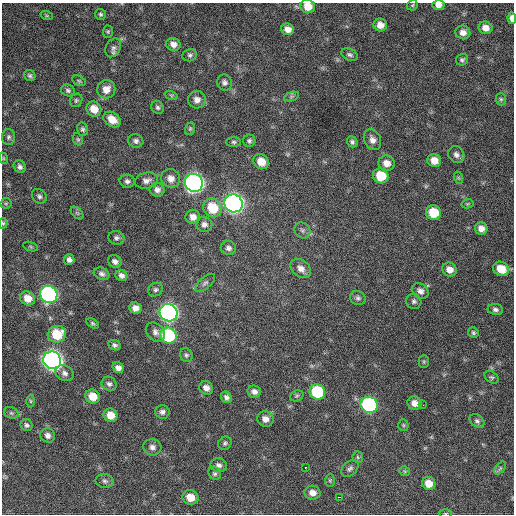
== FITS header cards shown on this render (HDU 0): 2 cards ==
NAXIS1  =                  512 / Axis length
NAXIS2  =                  512 / Axis length

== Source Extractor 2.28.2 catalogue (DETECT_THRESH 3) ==
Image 512 x 512 px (HDU 0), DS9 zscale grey, 1 PNG px = 1 image px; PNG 516 x 516 px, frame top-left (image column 1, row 512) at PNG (2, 3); each listed source drawn as its Kron ellipse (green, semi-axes under 4 px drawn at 4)
Background 648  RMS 19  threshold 56.6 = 3 sigma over >= 5 px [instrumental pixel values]
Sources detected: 130; all 130 listed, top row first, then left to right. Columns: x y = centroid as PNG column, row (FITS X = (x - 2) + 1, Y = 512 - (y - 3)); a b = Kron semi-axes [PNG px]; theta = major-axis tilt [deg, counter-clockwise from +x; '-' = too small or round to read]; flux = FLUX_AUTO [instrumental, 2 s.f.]
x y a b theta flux
412 5 5 5 - 1600
438 5 6 5 - 6400
308 6 7 7 - 17000
101 14 5 5 - 2300
47 16 6 4 -18 1400
512 18 6 4 -85 6900
380 25 7 6 - 10000
485 28 7 6 - 9100
288 29 6 5 - 8300
108 32 6 5 - 1800
463 32 7 7 - 7700
173 44 7 6 - 7400
113 48 10 7 62 4800
190 55 7 6 - 3100
350 55 9 6 -23 3400
462 60 6 5 - 2700
30 75 6 5 - 2600
79 81 7 4 -30 2000
224 82 8 7 - 4400
106 89 9 9 - 12000
68 90 7 5 -19 2900
171 95 7 4 -18 2000
291 96 8 3 19 2100
501 99 6 5 - 2100
76 100 7 6 - 2400
197 100 9 9 - 7600
158 107 7 6 - 2900
94 109 8 7 - 16000
112 120 9 7 -34 16000
83 129 6 5 - 2800
190 129 6 5 - 1900
9 137 8 6 88 3200
78 139 6 5 - 2100
372 140 11 8 -62 7200
136 141 8 6 -18 4200
249 141 6 6 - 3200
234 142 7 5 -1 2500
352 142 6 5 - 3000
456 155 9 7 -55 5100
3 158 6 3 -71 1300
434 160 7 6 - 13000
261 162 8 7 - 15000
386 163 8 7 - 10000
20 167 7 5 -58 3800
381 176 8 7 - 34000
171 178 10 9 - 9200
459 178 6 4 -70 1900
127 181 7 6 - 4000
146 181 12 8 12 6300
194 183 9 9 - 740000
157 190 7 7 - 5900
39 196 8 6 -45 3600
6 203 5 5 - 1800
233 203 9 9 - 770000
467 204 6 4 11 1700
213 208 10 9 - 40000
77 213 8 4 -44 2100
433 213 7 7 - 36000
193 217 7 7 - 7900
3 223 5 4 - 1800
204 224 8 7 - 5300
481 229 6 6 - 7900
302 230 8 7 - 4100
116 238 8 6 -8 3700
31 246 8 3 -19 1900
228 248 8 7 - 4900
69 260 5 5 - 4000
115 261 7 6 - 4900
301 268 11 8 -40 9300
501 269 8 7 - 22000
450 270 7 7 - 9100
102 274 8 6 -24 4200
121 275 6 5 - 5100
205 283 12 5 41 3700
156 289 8 6 26 3300
420 291 9 7 -39 5900
49 294 9 8 - 400000
28 298 8 7 - 15000
358 298 8 6 -27 3600
414 301 8 7 - 3500
135 308 6 5 - 7300
495 309 7 5 -8 3500
169 313 9 8 - 610000
93 323 7 4 -31 2300
155 332 11 8 -45 6100
473 333 5 5 - 2500
57 334 9 8 - 38000
168 335 8 7 - 110000
115 345 6 5 - 3200
186 355 7 6 - 2700
52 360 9 8 - 910000
424 362 6 5 - 1800
118 368 6 5 - 6100
65 373 9 7 -28 5000
492 377 8 5 -39 2300
109 384 8 6 -29 3700
206 388 7 6 - 7200
254 392 7 6 - 5800
317 392 8 7 - 81000
93 396 7 6 - 19000
297 396 7 5 22 2000
226 397 6 5 - 3700
31 401 6 4 -88 1900
414 403 7 6 - 8100
369 405 8 8 - 230000
423 405 2 2 - 2300
162 412 7 6 - 3900
11 413 7 5 -21 2600
111 415 7 6 - 15000
265 419 8 7 - 7900
477 421 8 6 -38 3200
27 425 6 6 - 2900
403 425 5 5 - 1700
48 435 7 7 - 5600
225 443 7 6 - 2700
152 447 9 8 - 6000
358 457 6 5 - 2100
219 465 8 7 - 4900
305 467 3 3 - 3200
350 468 10 6 40 4000
500 468 7 4 53 2200
405 471 5 5 - 1500
215 474 7 5 -43 2600
330 480 6 5 - 1800
105 481 9 7 -9 4000
429 483 7 6 - 15000
312 493 8 7 - 9000
190 497 8 7 - 17000
339 497 3 2 - 6800
445 513 6 3 0 1200
At the frame edge (FLAGS 8, measured only in part): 5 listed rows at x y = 438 5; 308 6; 512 18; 3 223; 445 513